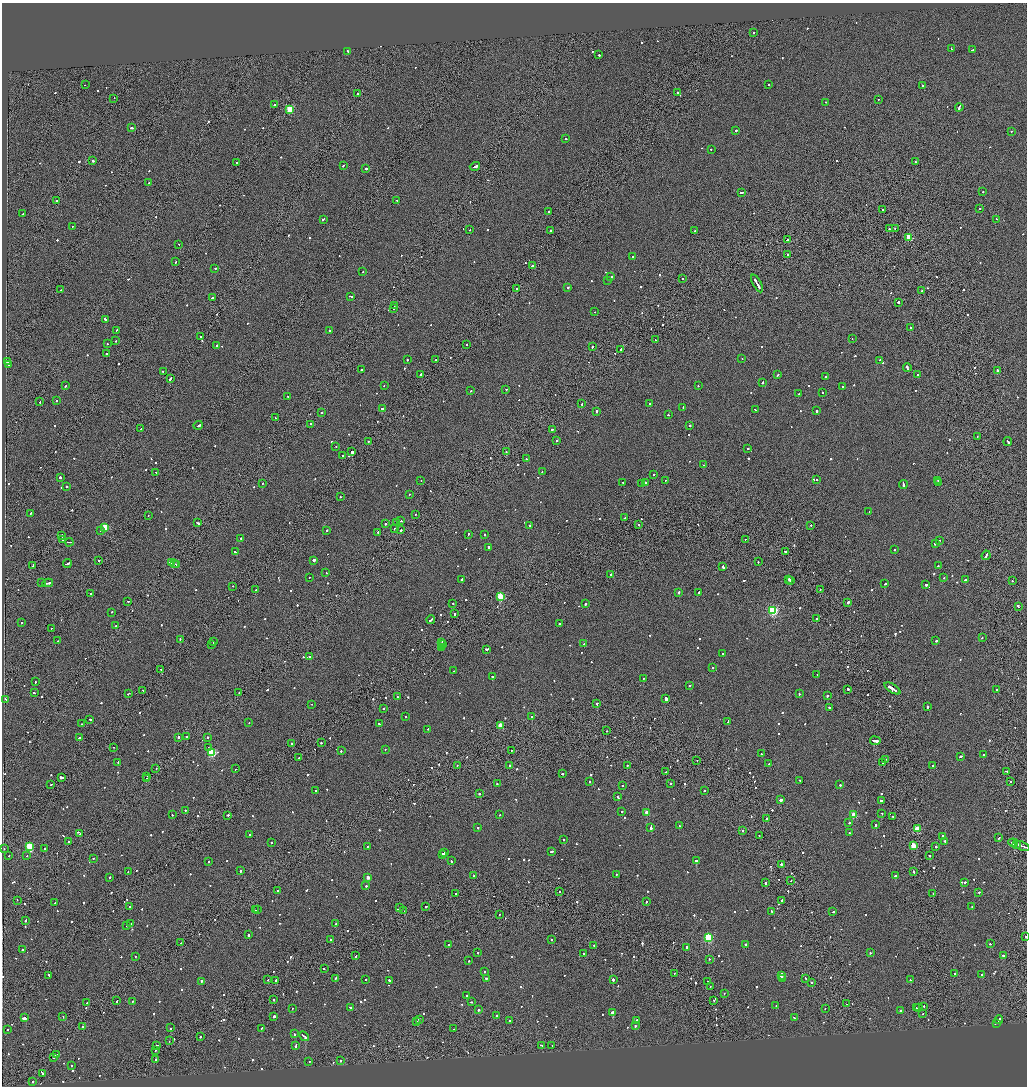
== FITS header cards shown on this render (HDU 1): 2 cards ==
NAXIS1  =                 2050
NAXIS2  =                 2168

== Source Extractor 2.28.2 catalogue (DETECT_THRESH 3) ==
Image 2050 x 2168 px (HDU 1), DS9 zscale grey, zoomed out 1/2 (1 PNG px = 2 x 2 image px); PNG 1029 x 1088 px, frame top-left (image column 2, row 2167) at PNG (2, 3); each listed source drawn as its Kron ellipse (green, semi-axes under 4 px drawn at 4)
Background -0.0688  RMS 0.067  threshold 0.201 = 3 sigma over >= 5 px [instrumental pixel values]
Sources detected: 1072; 48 cannot appear on this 1/2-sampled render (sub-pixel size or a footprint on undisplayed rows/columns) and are neither listed nor drawn; of the other 1024, the 500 brightest by FLUX_AUTO listed and drawn (524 fainter detections omitted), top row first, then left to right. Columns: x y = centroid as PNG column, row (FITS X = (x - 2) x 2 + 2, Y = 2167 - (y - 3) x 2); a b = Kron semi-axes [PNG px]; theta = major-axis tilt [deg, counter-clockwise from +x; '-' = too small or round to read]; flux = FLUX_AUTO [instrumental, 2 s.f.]
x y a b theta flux
754 32 2 2 - 99
951 49 2 2 - 96
973 50 3 1 - 210
348 51 2 2 - 110
599 55 3 2 - 220
769 84 2 2 - 79
85 85 2 2 - 81
922 85 2 2 - 560
677 93 2 1 - 130
357 94 2 2 - 150
114 98 2 1 - 91
879 99 2 2 - 92
826 102 2 1 - 400
274 105 2 2 - 100
959 107 4 2 - 310
290 109 3 3 - 630
132 128 3 2 - 230
736 130 2 2 - 110
1011 131 2 2 - 98
566 139 2 2 - 82
711 149 2 2 - 120
93 161 2 2 - 210
915 162 2 2 - 140
237 163 2 2 - 110
343 165 2 2 - 140
475 166 5 2 - 370
366 168 2 2 - 270
149 183 2 2 - 78
982 192 2 2 - 170
741 193 3 2 - 190
397 200 2 2 - 89
57 201 2 2 - 660
979 208 2 2 - 85
882 210 2 1 - 130
548 211 2 2 - 120
22 214 2 2 - 110
323 219 3 2 - 160
997 219 2 2 - 97
72 226 2 2 - 85
895 228 2 2 - 100
889 229 2 2 - 430
470 230 2 2 - 93
550 230 2 1 - 110
695 231 3 2 - 160
909 237 3 3 - 560
787 240 2 2 - 280
179 244 2 1 - 140
788 254 2 2 - 220
632 257 2 2 - 78
175 262 3 2 - 110
532 266 2 2 - 410
215 269 2 2 - 220
363 272 2 2 - 110
611 277 2 2 - 110
683 278 2 1 - 100
608 280 2 2 - 110
757 283 10 2 -61 810
568 287 2 2 - 390
517 289 3 2 - 200
61 290 2 2 - 85
922 291 2 1 - 300
351 296 4 2 - 210
212 298 3 2 - 480
898 302 2 2 - 380
394 306 3 1 - 210
394 308 2 2 - 220
595 312 2 2 - 110
105 319 3 2 - 200
910 327 2 2 - 110
116 330 2 2 - 84
330 331 2 2 - 180
201 336 2 1 - 250
852 339 2 2 - 81
655 340 2 1 - 99
116 341 2 2 - 86
107 343 2 2 - 82
467 344 2 2 - 190
217 346 3 2 - 120
592 347 2 2 - 130
620 350 3 2 - 140
106 353 2 2 - 140
742 359 2 1 - 240
407 360 2 2 - 190
436 360 2 2 - 100
880 360 2 2 - 140
7 362 2 2 - 77
8 365 2 2 - 80
907 368 4 2 - 380
361 370 2 2 - 79
997 371 2 2 - 91
163 372 2 2 - 140
421 374 2 2 - 120
778 375 3 2 - 100
918 375 2 2 - 120
826 377 2 2 - 180
170 378 3 1 - 180
762 382 2 2 - 120
384 385 2 2 - 78
66 386 3 2 - 120
698 386 2 2 - 110
843 387 2 2 - 210
506 389 2 1 - 130
471 391 2 2 - 140
822 392 2 2 - 200
799 394 2 1 - 78
288 396 2 2 - 82
56 400 2 2 - 110
40 402 2 1 - 84
650 403 2 2 - 88
582 404 2 2 - 350
683 407 2 2 - 97
382 408 3 2 - 380
755 410 3 2 - 170
596 411 2 2 - 660
817 411 3 2 - 130
321 413 2 2 - 140
668 415 2 1 - 170
275 417 2 2 - 100
311 424 2 2 - 150
198 425 5 2 - 350
690 426 2 2 - 350
141 429 2 1 - 140
552 429 2 2 - 130
977 436 2 2 - 120
557 440 2 2 - 78
368 442 2 2 - 97
1008 442 4 2 - 280
336 446 2 2 - 83
747 449 2 1 - 550
352 452 2 2 - 690
506 452 2 1 - 110
342 456 2 2 - 98
526 459 2 2 - 81
704 465 2 2 - 81
542 471 2 2 - 80
156 472 2 1 - 160
653 475 2 2 - 79
60 477 2 2 - 430
421 480 2 2 - 80
665 480 2 2 - 85
817 480 2 2 - 92
938 480 2 2 - 130
623 482 2 2 - 93
645 482 3 2 - 910
939 482 2 2 - 97
262 483 2 2 - 100
642 484 2 2 - 580
903 484 4 2 - 1000
67 486 2 2 - 100
409 494 2 2 - 97
340 496 2 2 - 84
869 512 2 2 - 98
31 513 2 2 - 130
415 514 2 1 - 92
148 515 2 1 - 130
624 518 2 2 - 90
401 521 2 2 - 94
396 522 2 2 - 110
198 523 3 2 - 210
385 524 2 2 - 170
638 524 2 2 - 85
529 525 2 2 - 150
811 525 2 2 - 140
105 527 3 3 - 430
395 528 2 2 - 190
327 530 2 2 - 130
401 530 2 2 - 190
101 531 2 2 - 230
378 532 2 2 - 510
468 534 2 2 - 150
485 534 2 2 - 87
62 536 3 1 - 170
241 538 2 2 - 97
745 539 2 1 - 89
63 540 2 2 - 200
939 541 2 2 - 110
69 542 4 1 - 260
935 543 3 2 - 270
488 547 3 2 - 170
894 550 2 2 - 110
785 551 2 2 - 540
235 552 4 2 - 760
986 555 5 2 - 560
99 560 2 1 - 290
314 560 2 2 - 1900
171 562 4 2 - 390
758 562 2 2 - 100
67 564 4 2 - 330
174 564 2 2 - 210
33 565 3 1 - 360
176 565 2 1 - 140
723 566 2 2 - 150
938 566 2 2 - 120
326 573 2 1 - 190
611 574 2 2 - 130
309 577 2 2 - 83
944 578 2 2 - 170
462 579 3 2 - 110
789 579 2 2 - 120
965 580 2 2 - 160
790 581 3 2 - 190
1012 581 2 2 - 97
41 582 3 2 - 160
48 583 5 2 - 410
885 584 3 2 - 170
926 585 2 2 - 630
233 586 2 1 - 81
256 590 3 2 - 670
820 590 2 1 - 99
679 592 2 2 - 220
699 592 2 2 - 94
90 593 2 2 - 190
500 596 3 3 - 580
128 601 2 2 - 110
848 602 2 2 - 730
453 603 2 2 - 140
585 604 2 2 - 400
1018 606 2 1 - 370
773 610 3 3 - 1700
112 612 2 2 - 77
455 614 2 2 - 200
817 618 2 2 - 580
431 619 4 2 - 470
22 623 2 2 - 150
559 624 2 2 - 270
116 625 2 1 - 350
51 628 2 1 - 100
982 638 2 2 - 120
180 640 2 1 - 250
58 641 2 2 - 120
936 641 2 2 - 170
213 642 2 2 - 94
441 643 3 1 - 400
211 644 2 1 - 160
443 644 2 1 - 130
584 644 2 2 - 280
441 648 2 1 - 140
487 649 3 2 - 330
723 654 2 2 - 150
310 656 2 1 - 160
712 668 2 2 - 83
161 669 2 2 - 180
454 671 2 1 - 110
817 675 2 2 - 84
492 676 2 2 - 130
643 679 2 2 - 290
35 682 2 2 - 81
690 685 2 2 - 110
892 688 9 2 -32 1400
848 689 2 2 - 320
997 689 2 2 - 160
143 690 2 2 - 110
239 692 2 2 - 120
34 693 3 2 - 210
799 693 2 2 - 96
128 694 3 2 - 140
827 696 2 2 - 150
397 697 2 2 - 97
666 698 4 2 - 1200
6 699 3 2 - 300
597 703 2 2 - 150
312 704 2 1 - 91
829 707 2 2 - 200
927 707 2 2 - 380
383 708 2 2 - 250
406 717 2 2 - 83
532 717 2 2 - 270
90 719 2 2 - 270
728 721 3 2 - 220
249 723 2 2 - 80
82 724 2 2 - 83
379 724 2 2 - 96
500 725 3 2 - 220
428 729 2 2 - 79
606 731 2 1 - 120
187 736 2 1 - 390
178 737 2 2 - 160
207 737 2 2 - 230
79 738 2 1 - 410
875 741 5 2 - 1600
292 743 2 2 - 270
321 743 2 2 - 140
113 747 2 1 - 96
208 747 2 1 - 100
385 749 2 2 - 87
512 750 2 2 - 88
341 751 2 2 - 130
212 753 3 3 - 930
761 754 2 2 - 190
983 755 2 1 - 80
961 756 2 2 - 190
299 758 2 2 - 190
885 759 2 2 - 93
697 760 2 1 - 99
882 762 2 1 - 150
118 763 3 2 - 140
769 764 2 2 - 110
457 765 2 1 - 98
627 765 2 2 - 220
932 765 2 2 - 78
510 766 2 2 - 110
156 768 2 2 - 150
235 769 2 2 - 78
1007 771 3 2 - 190
666 772 2 2 - 180
562 774 2 2 - 360
147 776 2 1 - 180
61 777 3 2 - 390
146 779 2 2 - 130
800 780 2 2 - 110
1010 781 2 1 - 110
589 782 2 2 - 120
497 783 2 2 - 82
671 783 2 2 - 100
51 784 2 2 - 120
623 785 2 2 - 97
840 785 2 2 - 260
316 790 2 2 - 88
704 791 2 1 - 100
479 793 2 2 - 530
618 797 2 2 - 230
781 800 2 2 - 1100
881 801 3 2 - 210
185 810 2 2 - 200
622 811 2 2 - 110
647 812 2 2 - 170
882 813 2 2 - 100
172 815 2 2 - 96
228 815 2 2 - 460
499 815 2 2 - 110
854 815 3 3 - 310
893 816 2 2 - 83
766 819 2 2 - 710
849 823 2 2 - 81
876 825 2 2 - 450
679 826 2 2 - 320
478 827 2 2 - 170
651 828 3 2 - 700
917 829 3 3 - 400
743 830 2 2 - 110
849 833 2 2 - 90
80 834 2 2 - 400
249 834 2 2 - 88
759 835 2 2 - 170
942 836 2 1 - 160
999 838 2 1 - 110
564 839 2 2 - 88
69 841 2 2 - 87
945 841 2 2 - 100
272 842 2 2 - 82
1013 843 5 2 - 570
1017 844 4 1 - 420
913 845 3 3 - 310
29 846 3 3 - 920
1022 846 7 1 -22 830
367 847 2 2 - 100
936 847 2 2 - 520
45 848 2 2 - 87
4 849 2 1 - 81
552 851 3 2 - 270
445 853 2 2 - 81
443 854 3 2 - 210
9 856 2 1 - 98
26 856 2 1 - 92
930 856 2 1 - 250
93 858 2 2 - 100
451 861 2 2 - 120
696 861 2 2 - 450
208 862 2 2 - 85
781 864 2 2 - 440
128 871 2 1 - 79
241 871 2 2 - 280
914 871 3 2 - 140
616 874 2 2 - 100
474 876 2 1 - 97
895 876 2 2 - 590
110 877 2 2 - 160
368 877 2 2 - 120
791 881 2 1 - 91
965 882 3 2 - 130
766 883 3 2 - 160
366 886 2 2 - 100
277 890 2 2 - 84
559 892 2 1 - 110
979 892 2 2 - 190
455 894 2 2 - 99
933 894 2 1 - 130
17 900 2 1 - 77
782 900 2 2 - 160
647 901 3 2 - 100
54 903 2 1 - 200
129 906 2 2 - 110
972 906 2 2 - 86
399 907 2 2 - 130
426 907 2 2 - 150
258 909 2 2 - 130
255 910 2 1 - 93
404 911 2 1 - 410
772 911 3 2 - 280
833 912 2 1 - 180
499 914 2 2 - 85
25 920 3 2 - 160
130 924 2 1 - 170
335 924 2 2 - 170
127 926 2 2 - 92
248 935 2 2 - 1000
708 937 3 3 - 1200
1026 937 2 1 - 99
330 939 2 2 - 93
551 940 2 2 - 80
181 943 2 1 - 180
746 944 3 2 - 430
990 944 2 2 - 86
448 945 2 2 - 78
594 945 2 1 - 140
687 947 2 2 - 310
22 950 2 2 - 520
478 952 2 2 - 150
870 953 2 2 - 120
584 954 2 2 - 130
1003 955 2 2 - 140
356 956 2 1 - 110
135 957 2 1 - 90
709 959 2 2 - 83
469 961 2 2 - 210
324 969 2 2 - 180
484 971 2 1 - 190
674 973 2 1 - 85
955 973 2 1 - 110
982 974 3 2 - 170
49 975 2 2 - 190
781 975 4 2 - 690
335 978 3 2 - 170
486 978 3 2 - 190
783 978 2 2 - 300
806 978 2 2 - 95
365 979 2 2 - 120
613 979 2 2 - 1800
268 980 2 1 - 87
276 980 2 1 - 690
389 980 2 2 - 220
910 980 3 2 - 300
201 981 2 2 - 270
707 981 2 2 - 83
812 982 2 2 - 280
710 987 2 1 - 83
724 994 2 1 - 110
466 995 2 2 - 150
274 1000 2 2 - 120
714 1000 2 1 - 140
117 1001 2 2 - 96
132 1001 2 2 - 150
471 1002 2 2 - 120
87 1003 2 2 - 91
846 1004 2 2 - 100
776 1005 2 2 - 78
924 1006 2 1 - 100
350 1007 2 2 - 91
292 1008 2 1 - 93
825 1008 2 2 - 91
916 1008 2 2 - 110
919 1008 2 2 - 96
479 1010 2 2 - 310
900 1011 2 2 - 990
613 1013 3 2 - 12000
923 1014 2 1 - 110
496 1015 2 2 - 230
63 1016 2 2 - 200
274 1016 2 2 - 640
25 1018 4 2 - 420
794 1018 3 2 - 150
419 1019 2 2 - 420
509 1020 2 2 - 340
999 1020 4 2 - 380
637 1021 2 2 - 1500
417 1022 2 2 - 88
996 1023 2 2 - 340
635 1026 2 2 - 88
83 1027 2 2 - 120
171 1028 2 1 - 97
262 1028 2 2 - 100
7 1029 2 2 - 160
454 1029 2 1 - 160
294 1034 2 2 - 230
200 1036 2 2 - 370
304 1036 5 2 - 590
169 1041 2 1 - 100
157 1045 2 2 - 130
542 1045 3 2 - 190
552 1045 2 2 - 96
295 1046 3 2 - 300
155 1050 2 2 - 80
56 1054 3 2 - 130
54 1057 2 2 - 90
155 1060 2 2 - 260
341 1061 2 2 - 100
309 1062 2 2 - 130
72 1065 2 2 - 170
42 1073 3 2 - 110
33 1081 2 2 - 120
At the frame edge (FLAGS 8, measured only in part): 1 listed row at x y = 1026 937
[524 fainter detections neither listed nor drawn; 48 sub-pixel or undisplayed-footprint detections neither listed nor drawn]